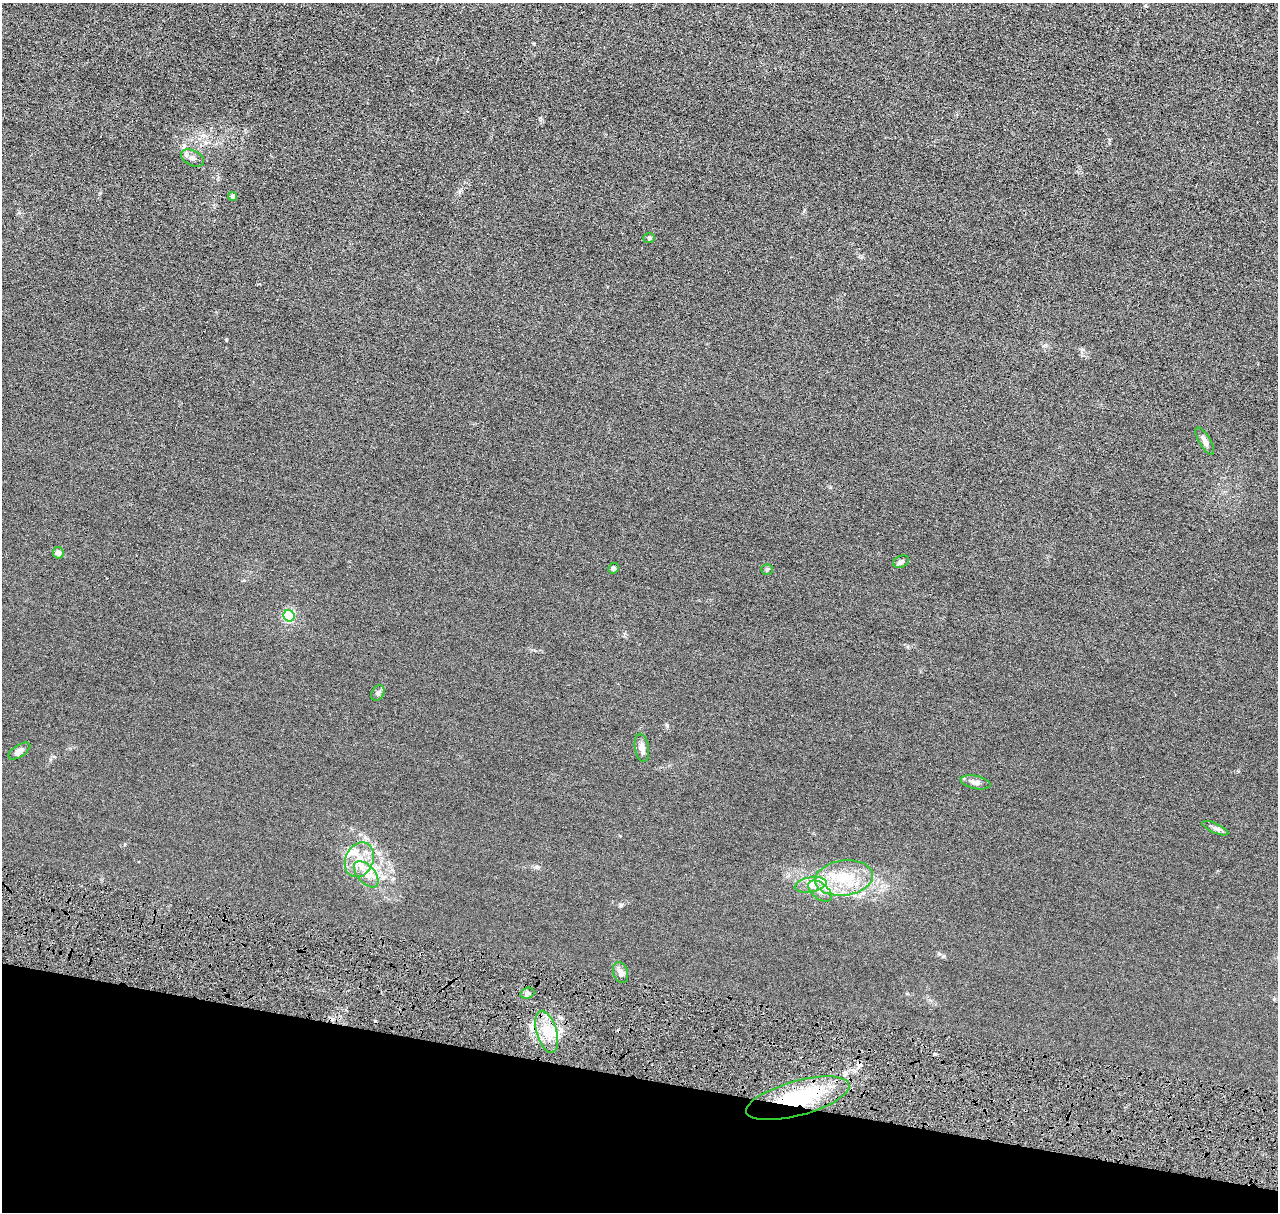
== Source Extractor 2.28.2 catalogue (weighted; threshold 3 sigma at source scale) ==
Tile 15 of 4 x 4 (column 3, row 4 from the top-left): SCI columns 2571-3846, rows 252-1461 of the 5140 x 5218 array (HDU 1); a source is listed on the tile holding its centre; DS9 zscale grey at full resolution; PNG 1280 x 1214 px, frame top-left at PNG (2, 3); each listed source drawn as its Kron ellipse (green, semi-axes under 4 px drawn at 4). Shown black and unused: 11% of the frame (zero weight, under 4 of 8 exposures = <1% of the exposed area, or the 3 px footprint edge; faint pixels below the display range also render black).
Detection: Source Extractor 2.28.2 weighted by HDU 2 'WHT'; one run over the whole footprint, this tile lists its part. Background 0.0119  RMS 0.0042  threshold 0.0172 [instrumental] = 3 sigma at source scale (4.09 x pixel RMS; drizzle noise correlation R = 1.36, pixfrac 0.8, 0.05/0.05 arcsec/px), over >= 5 px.
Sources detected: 28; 1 cosmic-ray / hot-pixel residue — neither listed nor drawn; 4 inside a brighter listed object's ellipse — not listed separately; the other 23 listed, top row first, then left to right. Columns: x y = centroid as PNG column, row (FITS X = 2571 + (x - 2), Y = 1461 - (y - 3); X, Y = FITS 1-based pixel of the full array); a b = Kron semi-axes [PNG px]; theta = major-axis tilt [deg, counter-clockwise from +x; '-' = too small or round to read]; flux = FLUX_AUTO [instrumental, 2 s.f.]
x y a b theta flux
193 158 12 7 -26 1.6
233 196 4 4 - 0.79
649 238 6 5 - 0.53
1205 441 15 5 -59 1.6
58 553 6 5 - 1.8
901 562 8 5 25 0.96
614 568 5 5 - 0.76
767 569 5 5 - 0.49
289 616 6 5 - 43
378 693 8 6 63 0.91
642 748 14 7 -81 2
19 751 12 6 33 1.5
975 782 15 6 -13 1.7
1215 828 14 4 -24 1.3
359 860 18 14 67 6.9
366 874 16 8 -49 3.8
844 878 29 17 7 14
811 885 16 7 10 3
820 891 14 8 -39 2.7
621 973 11 7 -72 1.5
527 993 7 5 20 0.98
547 1032 22 10 -73 7.1
798 1098 53 17 15 35
Overlapping masked pixels (flux is a lower limit): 1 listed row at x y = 798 1098
Unlisted compact peaks at least as high as the median listed source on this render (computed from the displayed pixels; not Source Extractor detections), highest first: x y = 667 725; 226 340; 621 905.